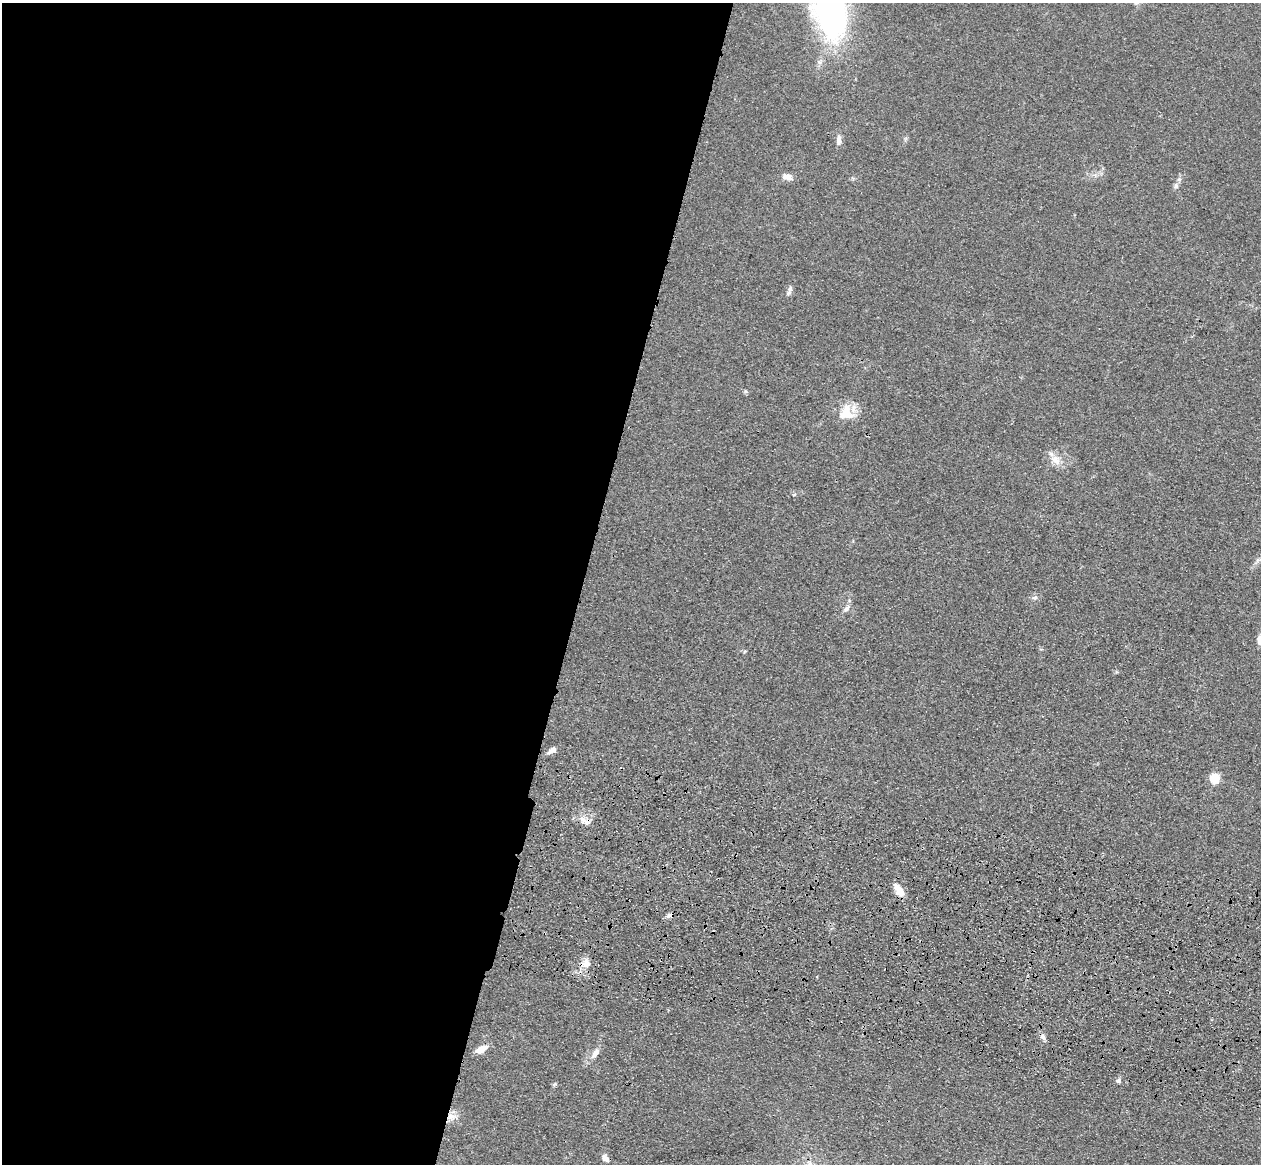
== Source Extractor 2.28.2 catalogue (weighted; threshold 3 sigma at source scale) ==
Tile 5 of 4 x 4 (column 1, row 2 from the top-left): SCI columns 37-1295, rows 2686-3847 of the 5110 x 5250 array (HDU 1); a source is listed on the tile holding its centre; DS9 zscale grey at full resolution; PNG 1263 x 1166 px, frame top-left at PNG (2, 3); no overlay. Shown black and unused: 46% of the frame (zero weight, under 3 of 4 exposures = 6% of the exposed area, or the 3 px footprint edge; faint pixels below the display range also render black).
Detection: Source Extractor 2.28.2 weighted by HDU 2 'WHT'; one run over the whole footprint, this tile lists its part. Background 0.0611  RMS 0.0074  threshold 0.0332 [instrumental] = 3 sigma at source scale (4.5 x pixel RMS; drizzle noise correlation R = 1.50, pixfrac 1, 0.05/0.05 arcsec/px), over >= 5 px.
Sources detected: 27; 1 inside a brighter listed object's ellipse — not listed separately; the other 26 listed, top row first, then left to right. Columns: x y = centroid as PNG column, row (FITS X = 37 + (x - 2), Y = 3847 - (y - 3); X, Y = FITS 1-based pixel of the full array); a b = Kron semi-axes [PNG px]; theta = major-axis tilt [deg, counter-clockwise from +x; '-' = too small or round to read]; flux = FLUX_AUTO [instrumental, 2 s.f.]
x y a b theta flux
829 11 62 32 -74 220
839 140 14 6 87 4
787 177 13 8 -18 4.9
1176 186 8 6 -77 2.4
790 290 13 6 71 3.2
745 391 6 4 -71 1.1
846 413 20 17 68 17
1056 460 15 11 -47 8.2
794 495 5 3 - 0.83
1258 560 8 5 43 2
1035 597 9 6 18 2.5
847 608 11 6 42 3.1
1260 639 12 6 82 4.2
552 750 12 6 32 4.5
1215 778 5 5 - 53
584 820 14 6 -40 5.2
899 890 14 7 -57 13
670 916 9 6 -1 2.7
586 963 14 12 31 7.9
1043 1037 10 5 -53 2.8
481 1049 11 6 27 10
595 1053 16 8 54 6.1
1119 1081 7 6 - 2.1
555 1084 7 4 59 1.1
452 1117 16 9 -6 6.8
605 1158 10 6 -47 3.9
Overlapping masked pixels (flux is a lower limit): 2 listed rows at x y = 670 916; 452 1117
Isophote crosses this tile's border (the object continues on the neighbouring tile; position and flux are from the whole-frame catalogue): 2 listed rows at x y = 829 11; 1260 639